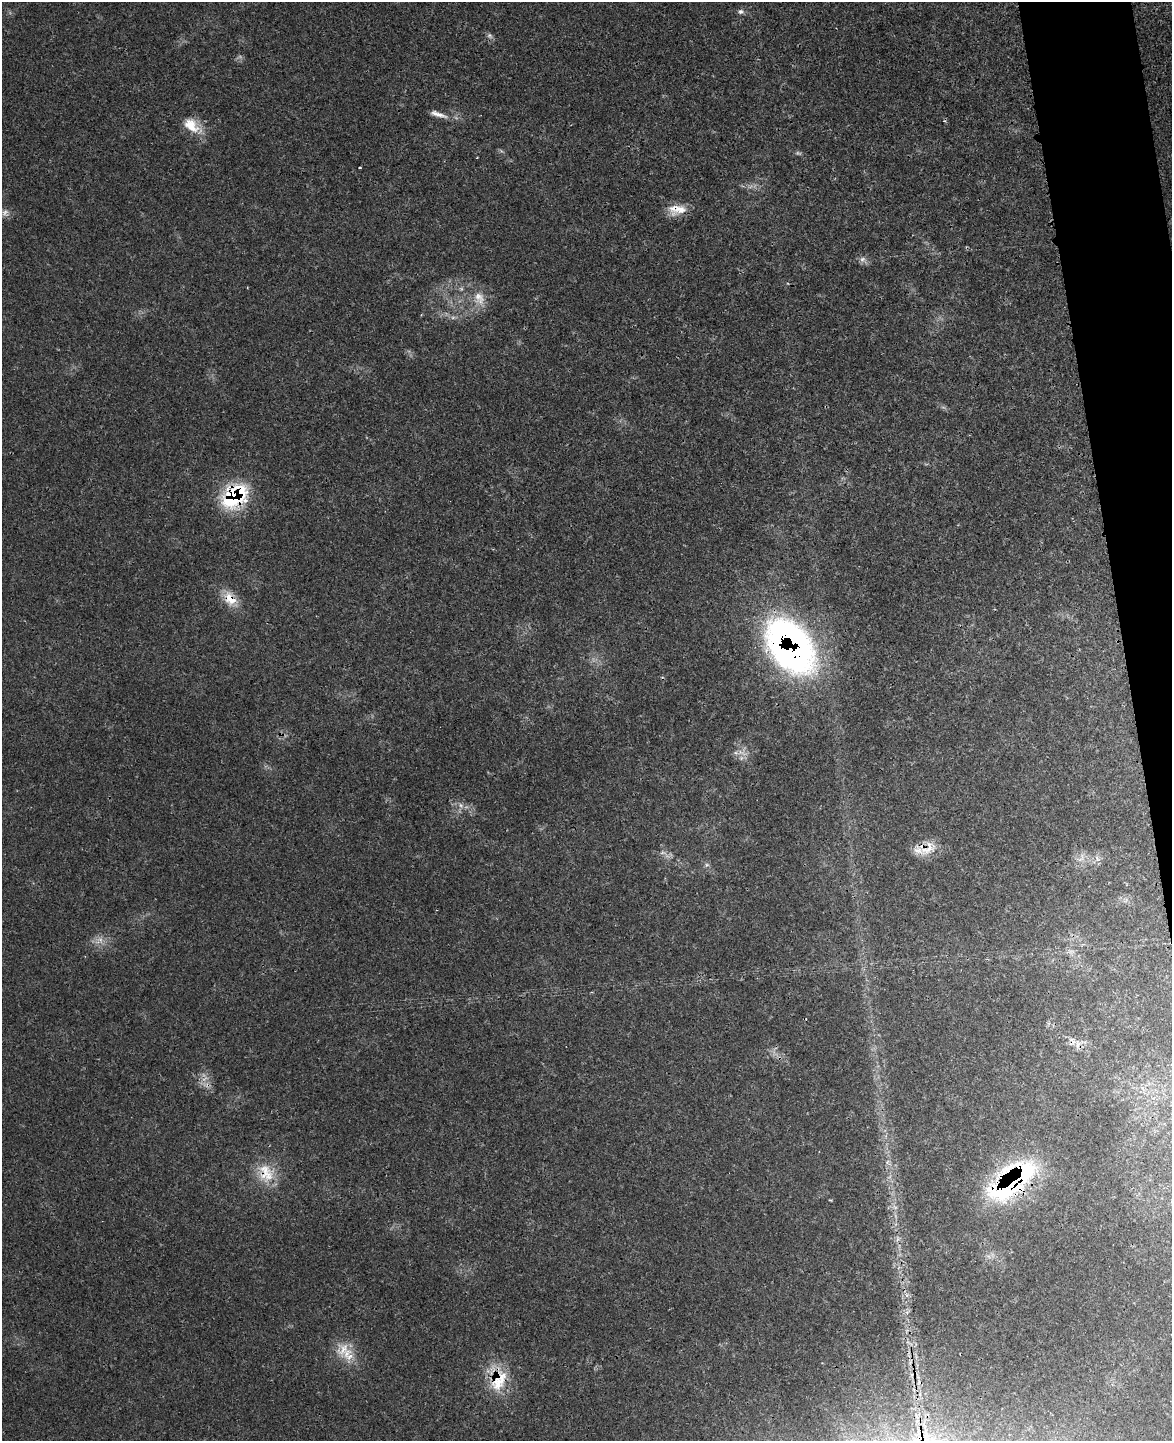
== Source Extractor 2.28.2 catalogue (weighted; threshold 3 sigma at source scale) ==
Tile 6 of 4 x 3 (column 2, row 2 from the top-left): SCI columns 1234-2403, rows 1585-3023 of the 4776 x 4715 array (HDU 1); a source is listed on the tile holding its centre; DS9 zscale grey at full resolution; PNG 1174 x 1443 px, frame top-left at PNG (2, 2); no overlay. Shown black and unused: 4% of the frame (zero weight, under 3 of 4 exposures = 6% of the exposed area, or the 3 px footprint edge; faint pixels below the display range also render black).
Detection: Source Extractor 2.28.2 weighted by HDU 2 'WHT'; one run over the whole footprint, this tile lists its part. Background 0.0423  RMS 0.003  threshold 0.0133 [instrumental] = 3 sigma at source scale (4.5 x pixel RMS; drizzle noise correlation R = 1.50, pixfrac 1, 0.05/0.05 arcsec/px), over >= 5 px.
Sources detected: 22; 1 cosmic-ray / hot-pixel residue — not listed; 1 inside a brighter listed object's ellipse — not listed separately; the other 20 listed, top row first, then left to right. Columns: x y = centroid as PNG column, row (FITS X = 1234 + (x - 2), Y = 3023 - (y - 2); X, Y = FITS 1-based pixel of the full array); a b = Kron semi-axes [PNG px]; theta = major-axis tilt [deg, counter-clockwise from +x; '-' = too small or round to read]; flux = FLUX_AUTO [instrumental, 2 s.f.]
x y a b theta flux
740 12 7 6 - 0.8
490 35 9 7 -37 0.87
438 114 24 6 -17 2.3
192 125 26 15 -36 6.1
360 168 3 3 - 0.5
677 209 24 12 0 4.7
5 213 11 5 55 1.1
863 259 9 7 31 1.2
479 298 20 14 -66 4.7
453 317 7 4 19 0.61
234 496 32 23 41 24
230 599 21 14 -55 5.3
790 646 61 40 -55 120
928 848 27 14 36 5.6
707 865 6 5 - 0.64
1072 1041 13 9 -66 2.1
266 1173 29 19 -70 8.6
1012 1180 62 28 39 52
343 1349 23 15 58 5.9
499 1380 34 19 65 11
Overlapping masked pixels (flux is a lower limit): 9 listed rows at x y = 677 209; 234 496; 230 599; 790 646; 928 848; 1072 1041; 266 1173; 1012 1180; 499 1380